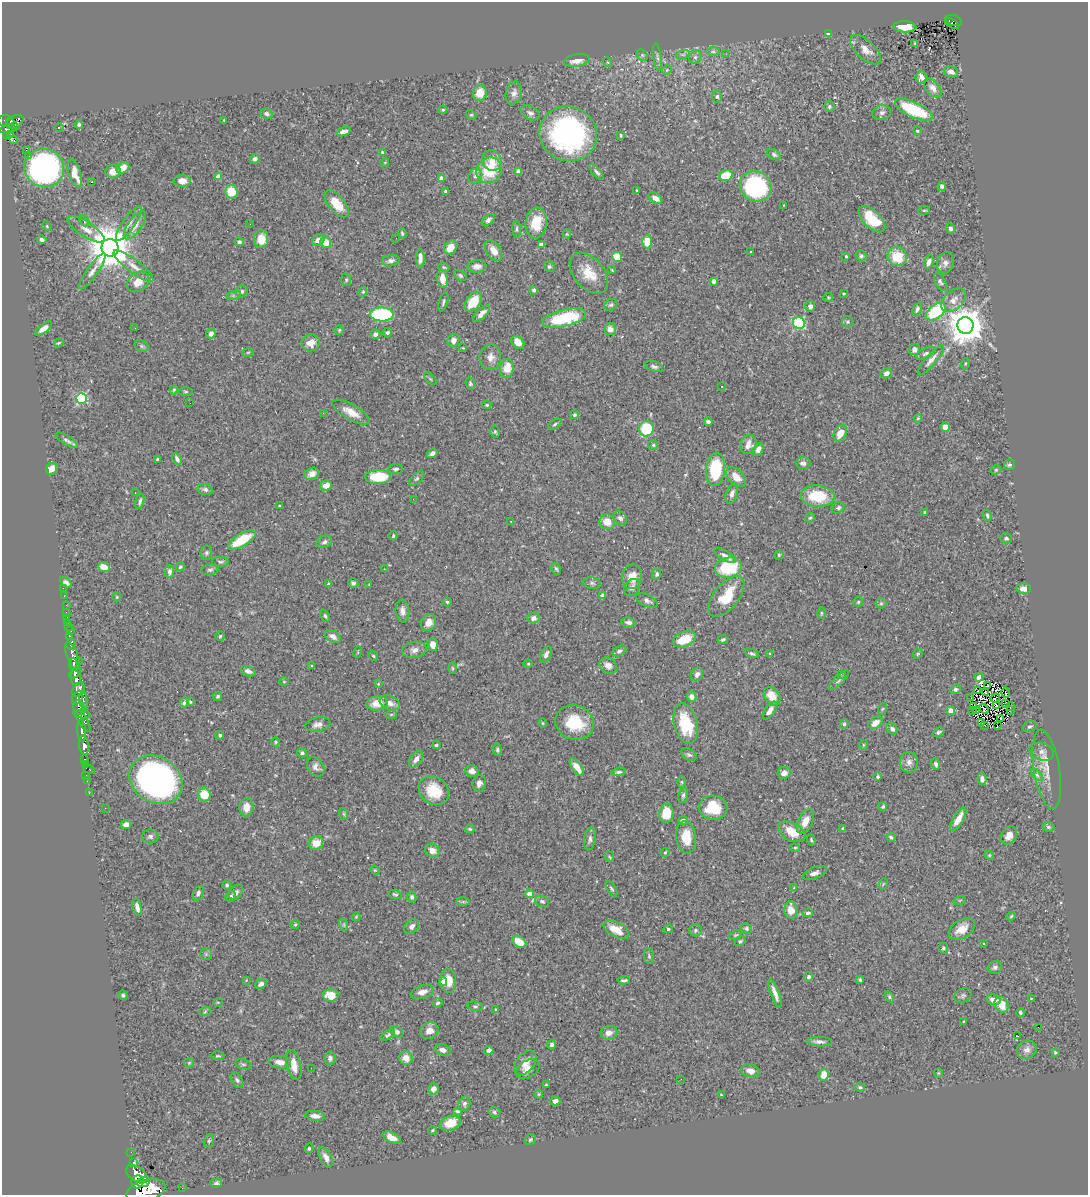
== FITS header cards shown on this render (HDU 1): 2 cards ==
NAXIS1  =                 1086
NAXIS2  =                 1193

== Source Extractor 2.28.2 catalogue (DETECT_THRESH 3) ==
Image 1086 x 1193 px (HDU 1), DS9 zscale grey, 1 PNG px = 1 image px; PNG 1090 x 1197 px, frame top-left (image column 1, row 1193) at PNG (2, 2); each listed source drawn as its Kron ellipse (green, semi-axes under 4 px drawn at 4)
Background 0.554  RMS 0.026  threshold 0.0778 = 3 sigma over >= 5 px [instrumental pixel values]
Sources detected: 506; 2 with non-positive FLUX_AUTO (blend fragments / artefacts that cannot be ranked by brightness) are neither listed nor drawn; of the other 504, the 500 brightest by FLUX_AUTO listed and drawn (4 fainter detections omitted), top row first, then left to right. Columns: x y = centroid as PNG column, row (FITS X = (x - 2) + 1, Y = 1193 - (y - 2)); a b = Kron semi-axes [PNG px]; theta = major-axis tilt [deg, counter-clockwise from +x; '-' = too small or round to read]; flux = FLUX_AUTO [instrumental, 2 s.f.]
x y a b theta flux
954 20 8 5 -17 68
952 23 8 2 -34 40
905 27 11 5 -3 30
828 33 4 3 - 13
915 43 3 3 - 2
866 50 19 9 -43 19
713 52 7 4 0 3.7
683 54 7 4 18 3.6
726 54 2 2 - 2.6
642 55 6 5 - 2.9
657 57 14 4 -82 5.2
695 57 7 5 44 4.7
577 60 13 6 9 16
607 62 5 3 - 1.7
667 70 5 4 - 2.5
951 72 7 5 -18 8.4
921 77 6 5 - 7
933 88 11 6 -50 9
480 93 8 7 - 27
514 93 11 8 75 8.7
717 96 6 5 - 3.2
829 107 5 5 - 3.5
443 110 4 4 - 2
914 110 20 7 -25 96
530 113 10 6 -26 5.5
882 113 9 7 15 6.2
266 114 6 5 - 4.1
471 115 5 4 - 2.3
224 120 4 2 - 1.3
6 121 8 5 -5 420
15 122 9 6 27 320
12 124 7 3 -43 300
79 124 4 4 - 3.5
59 128 5 3 - 2.1
8 129 8 4 10 220
917 131 3 3 - 1.8
344 132 7 4 19 10
11 134 2 2 - 6.3
568 134 29 27 -24 410
6 135 4 3 - 130
621 135 4 2 - 1.8
14 140 4 3 - 11
26 150 2 2 - 2500
383 152 4 3 - 2
774 155 7 5 -33 3.7
29 156 3 2 - 20
255 159 5 4 - 5.6
492 161 11 9 -61 19
385 162 4 3 - 1.1
44 168 20 19 - 450
123 168 7 5 35 21
489 170 13 12 - 68
113 171 8 7 - 15
518 171 4 4 - 17
597 172 9 4 -49 4.6
75 174 14 6 -72 26
726 175 7 5 17 42
475 176 8 6 51 6.1
218 177 4 4 - 14
441 178 4 4 - 16
182 181 8 6 1 11
92 182 3 2 - 1.6
756 186 16 14 -32 240
942 186 4 4 - 4.8
636 190 3 2 - 1.2
231 191 7 6 - 34
446 191 4 3 - 3.2
655 198 8 5 -36 9.8
337 204 16 8 -51 38
784 205 2 2 - 1.2
924 210 6 3 8 2.1
872 219 17 8 -44 56
84 220 6 4 -64 2.8
488 220 7 4 41 6
536 223 15 10 82 39
129 224 20 6 55 12
250 224 2 2 - 0.9
135 225 16 7 54 15
47 226 5 4 - 1.9
86 229 21 7 -33 16
517 229 8 4 -86 3.6
950 229 5 4 - 5.8
402 233 5 4 - 3
567 234 4 4 - 1.7
396 238 3 2 - 1.5
261 239 9 7 90 29
42 240 5 3 - 4.7
318 240 6 5 - 14
239 242 4 3 - 3.3
326 242 5 5 - 28
647 242 7 5 -90 29
541 245 4 4 - 18
451 247 8 6 50 19
110 248 9 8 - 7300
494 251 11 7 -56 15
751 252 3 3 - 2
846 256 3 2 - 1.7
861 256 6 5 - 3.3
617 257 5 4 - 40
897 257 10 9 - 44
420 258 9 4 90 9.2
391 261 9 5 11 5.5
929 262 7 5 71 9.9
945 263 11 8 75 9.5
133 266 24 6 -37 17
477 266 9 6 7 9.6
549 266 5 5 - 4
444 267 5 4 - 2.4
612 270 4 3 - 1.3
92 271 21 5 55 11
589 273 24 14 -49 39
460 275 7 5 -34 3.8
443 279 9 5 -81 19
346 280 6 4 -71 2.6
714 281 4 4 - 11
138 282 12 9 37 23
940 282 10 5 -63 4.1
534 290 4 4 - 4.3
242 291 6 5 - 3.6
363 292 5 4 - 2.1
844 293 3 3 - 1.8
234 295 7 4 18 3.3
828 297 5 4 - 1.9
953 300 14 9 43 15
443 302 10 3 73 3.6
473 302 11 7 52 47
611 305 7 5 31 3.5
810 306 5 5 - 6.5
917 309 7 4 65 4.4
936 311 11 7 38 100
382 314 12 7 -1 160
481 314 11 5 43 10
564 318 22 8 13 110
848 322 5 5 - 3
799 323 6 6 - 130
965 325 8 8 - 4400
44 328 10 4 36 10
135 328 3 2 - 1.3
610 329 6 5 - 11
339 330 5 4 - 2
387 332 4 4 - 3.6
211 334 5 5 - 8.5
375 334 5 4 - 7.1
453 340 6 5 - 13
518 342 7 5 -45 20
59 343 5 3 - 2.1
311 343 9 8 - 17
142 346 7 5 -23 3.2
463 348 4 2 - 1.2
914 349 6 5 - 9.1
248 352 5 3 - 1.7
926 353 10 5 27 4.4
490 357 13 11 81 13
931 360 19 5 49 10
965 363 5 3 - 1.7
654 366 9 5 -16 4.6
507 368 9 7 78 29
886 373 6 5 - 7.6
430 379 8 3 -45 1.9
470 383 6 4 -83 3
722 386 3 2 - 1.9
174 390 4 3 - 2
186 391 7 3 -1 2.2
81 398 5 5 - 190
190 403 2 2 - 1.6
487 405 4 4 - 2.2
351 412 21 7 -30 23
323 413 3 2 - 1.8
575 415 4 4 - 3.8
918 418 4 4 - 2
708 421 4 4 - 4.7
555 424 7 4 36 3
945 427 5 4 - 12
646 429 8 7 - 82
495 432 6 4 -76 2.8
840 433 9 6 61 22
67 440 13 4 -32 5.7
748 444 10 8 71 13
653 445 5 5 - 2.6
758 449 7 5 62 8.3
432 453 6 4 36 5.6
157 459 4 2 - 1.9
177 459 6 3 -62 4.9
803 463 7 6 - 6.4
1009 465 6 5 - 3
52 469 6 5 - 15
396 469 7 5 6 3.8
715 469 17 9 83 94
996 470 5 4 - 2.4
312 474 7 5 27 10
378 477 13 7 1 61
736 477 12 7 -46 22
417 479 9 5 41 3.8
326 485 6 5 - 16
205 489 8 5 -17 4.5
135 492 3 2 - 4.3
732 494 10 5 71 8.2
817 496 17 10 -3 69
413 499 2 2 - 2.7
140 501 8 3 75 4.4
279 506 3 2 - 1.6
838 508 7 5 31 3.9
925 512 4 3 - 1.8
987 515 5 3 - 3.1
620 518 7 6 - 5.7
810 518 5 4 - 2.2
511 521 3 2 - 1.9
607 522 7 7 - 25
393 536 4 4 - 2.4
1006 538 6 5 - 3.1
242 540 16 6 31 63
324 542 8 6 26 4.9
206 553 7 6 - 3.4
725 555 12 5 -31 7.3
779 555 5 4 - 1.7
220 562 9 4 0 3.3
104 567 6 5 - 17
180 567 5 4 - 2.6
728 568 13 10 12 95
384 569 2 2 - 1.1
556 569 6 3 -64 2.6
210 570 8 5 6 4.5
169 571 6 4 89 6
657 574 5 4 - 3.8
632 577 12 10 80 18
66 582 6 4 -36 6.8
328 583 3 3 - 2.3
353 583 5 5 - 4.5
592 583 9 5 -11 4
369 584 3 2 - 1.1
63 588 2 2 - 7.2
632 588 9 7 55 8.3
1024 589 7 5 1 9.8
64 596 2 2 - 4.2
603 596 4 3 - 11
726 596 24 12 52 55
117 597 4 4 - 1.6
647 600 11 6 -28 6.9
447 602 4 4 - 2.4
858 602 5 5 - 2.5
881 603 5 5 - 2.7
66 605 2 2 - 7.6
402 611 11 7 -83 9.9
66 612 2 2 - 4.3
821 613 5 3 - 2
325 616 6 4 -68 2.7
67 617 2 2 - 8.4
534 618 6 5 - 7
68 622 2 2 - 6.1
428 622 9 7 59 13
629 622 7 5 -8 5.4
69 626 4 3 - 32
71 631 2 2 - 9
70 636 3 3 - 140
220 636 5 5 - 2.5
333 636 9 5 -30 9.2
684 639 12 7 23 47
723 639 5 4 - 2.6
71 644 5 3 - 310
433 645 6 5 - 13
414 650 12 8 9 9.6
619 651 7 4 30 4.2
358 652 5 3 - 1.5
752 653 7 4 -20 3.5
546 654 8 5 65 6.8
770 654 3 2 - 1.1
918 654 5 4 - 2.2
72 656 15 5 -68 1300
373 656 5 4 - 2.3
79 662 3 2 - 20
73 664 6 3 86 370
528 664 4 4 - 1.6
311 665 3 3 - 3.5
608 665 9 7 -35 9.9
453 668 6 4 -88 2.1
248 671 8 5 -20 6
75 673 7 3 42 830
697 674 7 5 59 6.4
841 674 3 3 - 3.6
979 677 4 4 - 10
76 678 8 5 -80 1600
839 680 13 4 45 5.2
284 682 5 3 - 1.4
378 684 3 3 - 1.4
988 686 3 2 - 2
955 689 5 4 - 3.8
79 690 7 5 51 1000
978 691 2 2 - 1
986 693 3 2 - 1.1
1006 693 5 2 - 2.7
218 696 5 4 - 2.9
772 696 10 7 -56 26
692 697 5 4 - 9.8
77 698 7 5 63 400
971 698 2 2 - 2.1
995 698 5 2 - 1.6
84 700 8 3 -81 210
184 702 5 4 - 3.5
190 702 4 3 - 2.1
377 703 11 7 6 28
390 703 10 7 -21 12
1006 703 3 2 - 0.81
996 705 3 2 - 1.3
1010 706 3 2 - 1.2
79 707 7 5 -71 440
973 707 3 2 - 1.9
882 709 6 3 70 2.1
984 709 6 2 -45 2.1
770 711 10 5 58 12
950 711 4 4 - 22
972 711 2 2 - 1.2
976 711 3 2 - 1.1
1010 711 3 2 - 3.1
82 714 8 3 -8 460
391 714 6 4 1 2.5
1001 719 3 2 - 0.81
83 721 12 4 -57 460
575 722 19 17 -20 69
543 723 5 3 - 1.6
875 723 8 5 40 14
982 723 4 2 - 1.4
318 724 13 7 11 9.9
686 724 21 11 -76 82
844 724 4 4 - 2.9
984 725 2 2 - 0.68
997 726 3 2 - 4.2
1029 727 7 5 21 3.5
892 729 6 5 - 5.7
82 731 11 3 -86 1200
939 732 6 4 29 3.2
220 735 4 4 - 3.3
276 742 4 4 - 1.9
84 745 9 5 -84 1400
436 745 3 3 - 3.5
863 745 5 3 - 1.8
497 750 6 4 -83 3.6
1042 752 12 8 -18 11
302 753 5 4 - 3.2
689 755 8 5 -30 4.3
85 759 3 2 - 26
416 759 9 5 56 9.2
909 762 10 9 - 10
85 764 3 2 - 20
936 764 5 3 - 3.9
316 767 10 8 -53 9.7
577 767 10 4 -55 16
89 769 6 3 -27 71
1047 769 40 13 -81 34
472 771 7 5 -14 10
619 772 7 4 6 3.3
784 773 6 6 - 10
86 775 2 2 - 12
1037 775 7 4 -45 4
877 777 4 4 - 3.1
982 779 6 4 -81 7.9
156 780 28 23 -32 740
87 781 2 2 - 6.9
682 782 5 3 - 1.9
479 783 8 6 77 7.6
434 791 16 13 -38 49
89 793 2 2 - 9.8
204 794 7 6 - 34
683 795 8 5 81 4
246 807 9 7 84 18
883 807 4 3 - 3.3
105 808 2 2 - 1
713 808 14 12 -3 62
666 813 9 7 85 37
344 814 6 4 -71 2.3
958 819 13 5 59 18
683 820 5 4 - 3.6
805 821 13 7 63 19
126 824 5 4 - 9.1
1048 827 6 4 -16 2.9
843 828 4 3 - 1.8
470 829 4 3 - 2.5
792 832 15 9 -28 33
1009 835 9 7 57 12
150 836 8 7 - 5
686 837 16 10 -83 36
891 837 5 3 - 3.2
590 839 11 6 81 6.2
811 840 6 3 -70 2.4
316 843 7 6 - 21
795 848 5 3 - 1.9
432 851 8 6 -32 13
665 852 5 3 - 2.4
989 855 5 4 - 1.6
610 857 5 3 - 1.6
375 870 5 4 - 2.1
815 873 12 5 22 8.1
883 884 6 3 71 1.7
227 885 4 4 - 4.8
794 888 3 3 - 1.5
611 889 8 3 -57 2.9
236 892 8 6 49 5.9
198 893 7 5 65 5.5
395 894 6 4 -17 2.9
529 894 4 4 - 22
231 896 6 4 53 3.8
412 897 5 4 - 3.5
960 900 6 4 19 2
542 901 7 5 -20 4.1
463 902 7 4 -1 2.8
137 907 9 4 -77 8.3
791 910 8 6 -82 22
808 913 5 3 - 3.4
1011 916 4 3 - 2
356 917 4 3 - 1.5
295 924 5 3 - 2.1
344 925 6 4 -72 2.6
412 926 8 6 45 8.1
746 928 6 5 - 3.7
668 929 4 4 - 2.6
962 929 14 9 32 23
616 930 14 7 -27 25
695 930 6 6 - 4
736 935 7 4 25 2.2
740 941 6 4 30 2.9
519 942 8 5 -34 27
983 943 3 3 - 2.6
943 948 5 4 - 3.1
206 954 5 5 - 3.2
649 956 8 5 -81 3.1
995 967 7 6 - 5.3
809 977 5 4 - 3.9
246 980 3 2 - 1.4
624 980 6 2 3 3.2
860 980 3 3 - 2.4
448 981 12 8 -83 24
443 982 4 4 - 11
261 984 6 4 27 5.5
422 992 12 6 15 10
775 993 15 4 -69 11
123 995 5 4 - 3.1
331 995 8 6 -2 33
963 996 9 6 29 4.4
889 997 6 3 -58 2.4
1031 998 4 2 - 1.1
993 1000 7 5 -12 13
218 1002 4 3 - 1.3
438 1003 5 4 - 3.7
1001 1004 8 6 -63 28
475 1006 7 4 -12 3.1
496 1010 4 3 - 2.5
205 1012 6 3 20 2.3
1020 1013 4 3 - 4
964 1021 2 2 - 1.5
1038 1027 2 2 - 140
429 1031 9 8 - 15
397 1032 7 5 -33 7.7
609 1033 8 7 - 10
388 1035 8 4 32 3.7
1018 1036 3 2 - 22
819 1042 13 5 -2 7.1
551 1045 4 3 - 4
443 1050 8 5 -16 9.6
489 1050 5 4 - 4.7
1027 1050 10 9 - 10
1055 1052 4 4 - 2.4
218 1056 7 3 0 2.1
330 1058 6 5 - 5.6
406 1058 7 6 - 17
280 1062 11 6 -7 12
189 1063 5 4 - 2.4
525 1063 14 9 51 17
243 1064 8 5 -13 3.3
294 1065 15 7 -78 22
311 1068 2 2 - 18
528 1069 12 8 31 11
750 1071 9 6 -14 10
938 1073 5 4 - 1.8
824 1075 6 4 82 23
681 1079 2 2 - 2.2
237 1080 8 5 -59 4.3
546 1085 3 3 - 1.5
860 1087 5 4 - 2.8
433 1089 6 5 - 9.1
539 1094 4 4 - 1.7
721 1095 3 2 - 1.6
555 1101 5 4 - 7.6
464 1103 7 6 - 5
457 1111 4 2 - 2.5
494 1112 6 5 - 4.5
315 1116 10 5 -6 9.1
450 1123 10 7 19 26
433 1130 4 3 - 1.7
392 1137 9 5 -24 18
530 1140 6 5 - 3.2
209 1141 6 5 - 2.8
309 1148 4 3 - 1.9
131 1152 2 2 - 7.6
326 1157 11 5 -63 10
134 1163 3 3 - 66
137 1174 12 7 -35 2400
138 1182 6 6 - 1500
143 1182 7 5 11 1100
216 1183 6 4 14 3.3
182 1188 2 2 - 7.8
146 1191 20 10 17 4700
At the frame edge (FLAGS 8, measured only in part): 1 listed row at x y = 146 1191
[4 fainter detections neither listed nor drawn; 2 non-positive-flux detections neither listed nor drawn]